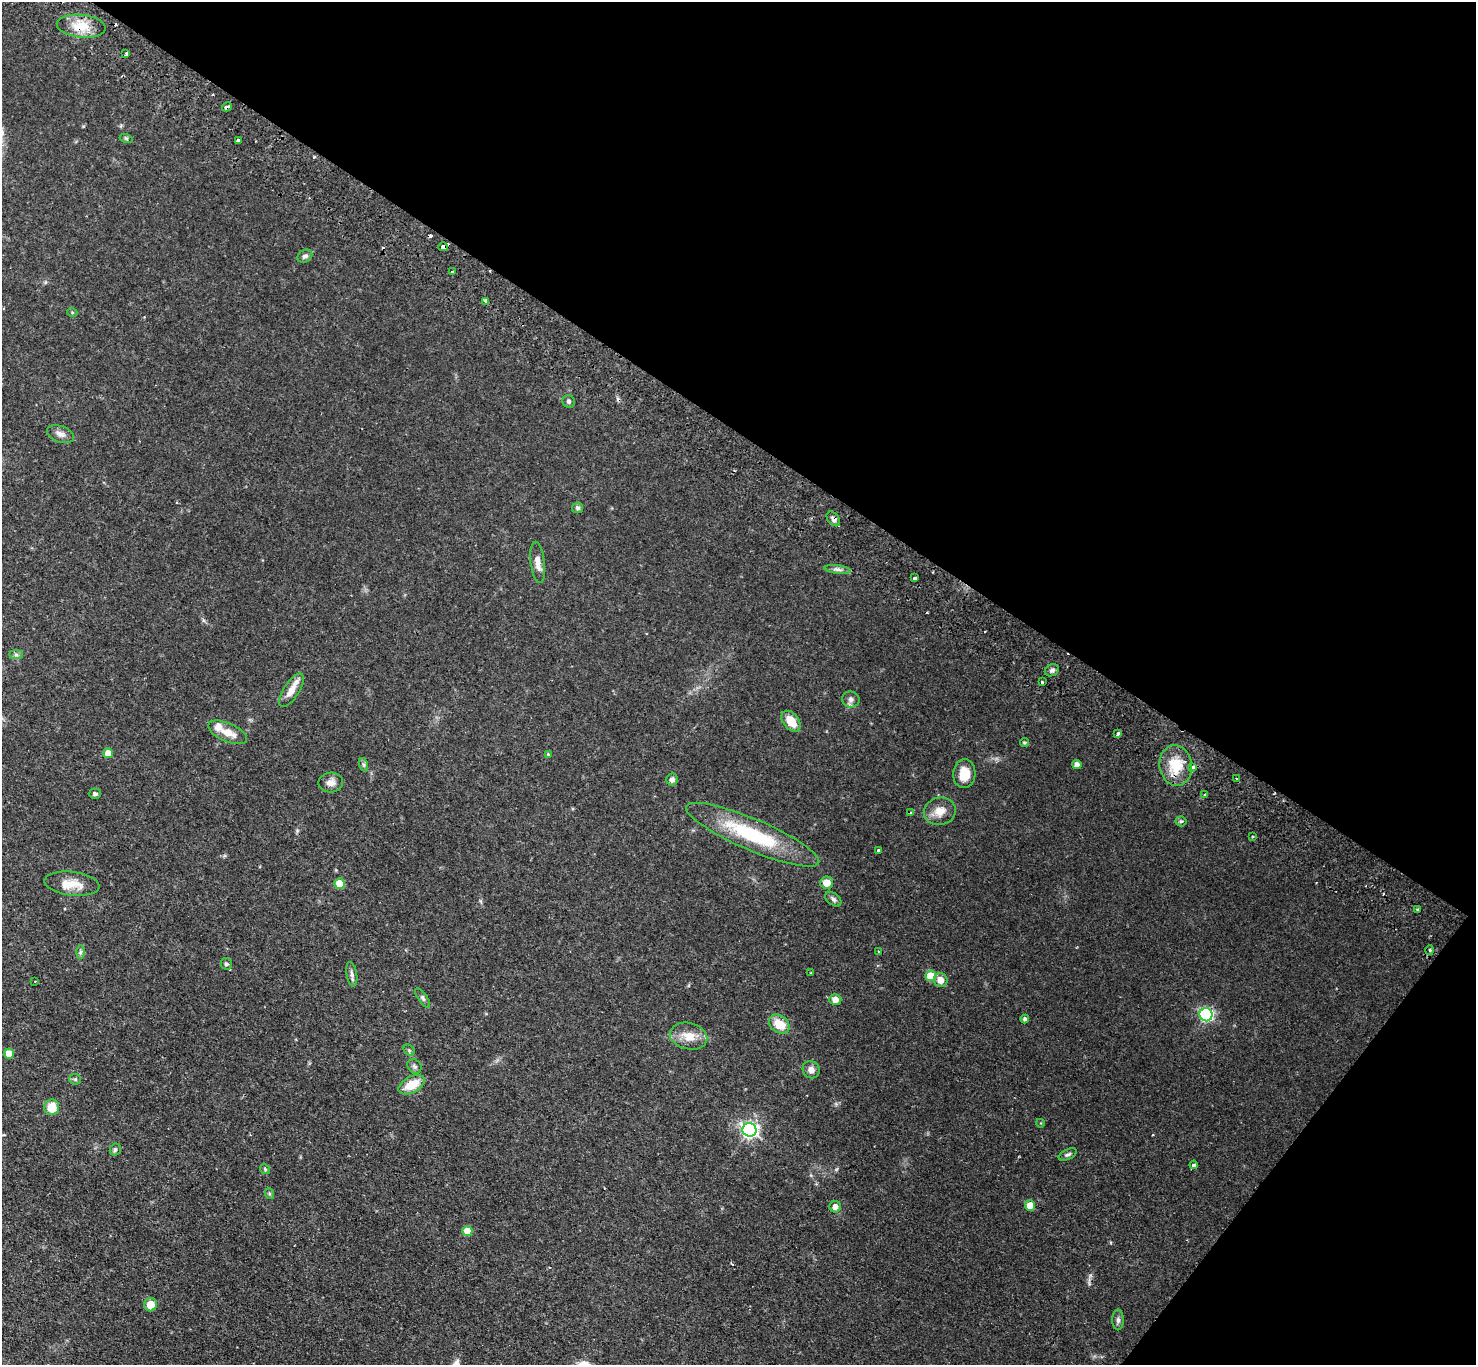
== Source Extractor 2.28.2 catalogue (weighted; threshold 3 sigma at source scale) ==
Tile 8 of 4 x 4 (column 4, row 2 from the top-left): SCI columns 4457-5930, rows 3070-4432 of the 5967 x 5999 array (HDU 1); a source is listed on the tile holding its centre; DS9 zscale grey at full resolution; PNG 1478 x 1367 px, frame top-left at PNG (2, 2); each listed source drawn as its Kron ellipse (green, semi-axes under 4 px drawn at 4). Shown black and unused: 36% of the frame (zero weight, under 2 of 3 exposures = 3% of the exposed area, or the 3 px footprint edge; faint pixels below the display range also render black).
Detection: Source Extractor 2.28.2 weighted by HDU 2 'WHT'; one run over the whole footprint, this tile lists its part. Background 0.0825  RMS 0.0069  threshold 0.0309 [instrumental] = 3 sigma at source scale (4.5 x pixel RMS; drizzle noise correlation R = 1.50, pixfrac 1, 0.05/0.05 arcsec/px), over >= 5 px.
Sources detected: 92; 5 cosmic-ray / hot-pixel residue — neither listed nor drawn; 4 inside a brighter listed object's ellipse — not listed separately; the other 83 listed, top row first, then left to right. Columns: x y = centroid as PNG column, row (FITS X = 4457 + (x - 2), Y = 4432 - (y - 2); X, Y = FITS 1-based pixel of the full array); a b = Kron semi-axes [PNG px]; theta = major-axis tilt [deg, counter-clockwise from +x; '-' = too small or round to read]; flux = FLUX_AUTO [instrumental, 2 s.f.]
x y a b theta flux
81 26 24 11 -6 12
126 54 3 3 - 0.86
227 107 5 3 - 3.1
126 138 6 4 -18 0.94
238 141 3 3 - 4.7
443 247 5 3 - 14
305 256 8 6 30 2.1
452 272 3 3 - 1.3
485 301 3 3 - 3.8
72 312 5 3 - 0.66
569 401 6 6 - 1.5
60 434 14 8 -20 3.6
578 508 5 5 - 1.5
833 519 8 5 -51 2.3
538 562 21 7 -83 5.4
838 569 13 4 -7 2.2
915 578 4 3 - 2.8
16 655 7 4 0 1.4
1052 670 7 5 25 1.7
1042 682 3 3 - 1
291 690 19 8 56 6.9
851 699 9 8 - 2.7
791 721 12 7 -50 10
228 732 21 9 -23 8.4
1118 734 4 3 - 2.3
1024 742 4 4 - 0.91
108 753 5 5 - 8.4
548 754 4 4 - 0.69
1077 764 4 4 - 3
364 765 7 4 -72 1.2
1176 765 20 16 -81 17
1193 767 4 3 - 2.7
964 774 14 11 85 11
1237 778 3 2 - 0.53
672 779 6 6 - 2
331 783 12 10 2 4
95 794 6 5 - 1.4
1205 795 3 3 - 1.2
940 811 16 13 12 7.7
910 813 4 2 - 0.46
1181 821 5 5 - 0.94
753 835 72 15 -23 52
1253 837 3 2 - 0.86
878 850 3 3 - 1.3
827 883 6 6 - 7.1
72 884 28 12 -7 11
340 884 5 5 - 16
833 899 9 6 -38 1.8
1417 909 3 2 - 1.1
1430 950 5 3 - 0.87
878 951 3 2 - 0.5
80 952 6 4 89 1.1
226 964 6 5 - 1.9
811 972 4 3 - 0.58
352 974 12 5 -80 2.2
931 976 5 5 - 16
941 980 7 6 - 5.5
35 982 2 2 - 0.61
423 998 11 4 -54 1.6
835 999 6 5 - 4.7
1206 1015 6 6 - 120
1025 1019 4 4 - 1.4
779 1024 11 8 -36 12
689 1036 19 13 -13 10
409 1050 6 5 - 0.99
9 1053 5 5 - 8.8
414 1066 8 6 -44 1.8
811 1070 9 8 - 3.9
75 1079 6 5 - 1.1
412 1085 14 8 29 13
52 1107 8 7 - 12
1040 1123 4 3 - 0.53
749 1130 7 7 - 210
115 1149 6 5 - 1.4
1068 1154 10 5 25 1.6
1194 1165 4 3 - 1.6
265 1169 5 4 - 0.83
270 1194 5 3 - 0.78
1030 1205 5 5 - 8
835 1207 6 5 - 3.6
467 1231 5 5 - 11
151 1305 7 6 - 8.5
1118 1320 10 6 -90 2.2
Overlapping masked pixels (flux is a lower limit): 4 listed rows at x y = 81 26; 227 107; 443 247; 833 519